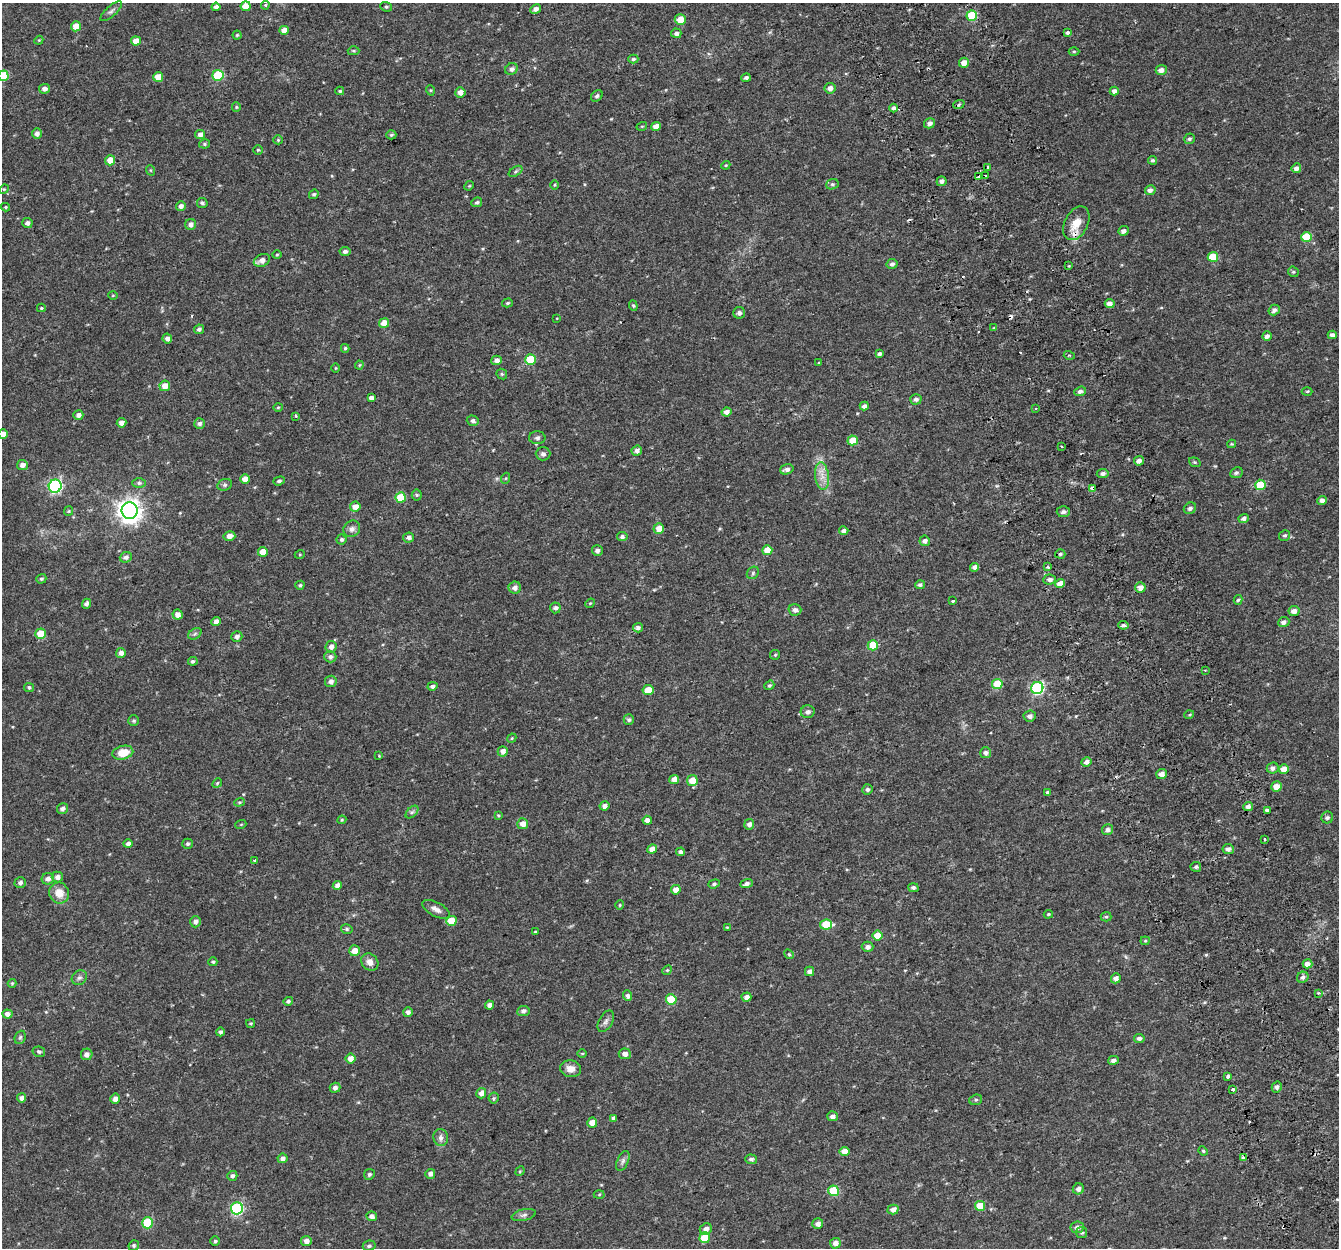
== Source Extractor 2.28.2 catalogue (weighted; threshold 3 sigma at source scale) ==
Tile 6 of 4 x 4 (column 2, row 2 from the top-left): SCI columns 1392-2728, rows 2575-3820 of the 5459 x 5201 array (HDU 1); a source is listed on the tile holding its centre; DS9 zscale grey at full resolution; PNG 1341 x 1250 px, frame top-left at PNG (2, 3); each listed source drawn as its Kron ellipse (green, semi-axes under 4 px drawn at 4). Shown black and unused: <1% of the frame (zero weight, under 2 of 3 exposures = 3% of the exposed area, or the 3 px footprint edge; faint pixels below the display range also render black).
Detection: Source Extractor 2.28.2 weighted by HDU 2 'WHT'; one run over the whole footprint, this tile lists its part. Background 0.0422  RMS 0.0052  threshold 0.0233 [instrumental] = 3 sigma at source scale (4.5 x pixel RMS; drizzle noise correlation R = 1.50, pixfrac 1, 0.0396/0.0396 arcsec/px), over >= 5 px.
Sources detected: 345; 8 cosmic-ray / hot-pixel residue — neither listed nor drawn; the other 337 listed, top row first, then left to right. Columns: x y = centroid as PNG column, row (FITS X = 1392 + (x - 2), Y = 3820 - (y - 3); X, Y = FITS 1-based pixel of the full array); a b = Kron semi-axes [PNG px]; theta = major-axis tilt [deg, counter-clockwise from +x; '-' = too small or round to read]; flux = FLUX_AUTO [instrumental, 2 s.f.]
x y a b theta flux
265 5 4 4 - 0.54
246 6 5 5 - 6.8
216 7 4 4 - 1.8
386 7 6 4 -20 0.76
536 9 5 4 - 1.9
111 11 13 5 42 1.6
972 16 5 5 - 25
680 20 5 5 - 6.9
76 26 5 5 - 5.2
284 30 4 4 - 4.2
676 33 5 5 - 1.7
1067 33 4 3 - 2.2
237 35 4 4 - 0.68
39 40 4 3 - 0.46
136 41 5 4 - 5.4
353 51 6 4 -2 0.74
1074 51 5 3 - 0.59
633 59 5 4 - 0.78
964 63 5 4 - 4.1
511 69 7 5 28 1.8
1161 70 5 5 - 3.3
218 75 5 5 - 28
3 76 5 5 - 18
158 77 5 5 - 5.6
746 78 5 4 - 1.3
830 88 5 5 - 2.5
44 89 5 5 - 2.1
430 90 5 3 - 0.55
340 91 4 3 - 0.72
1114 91 4 4 - 2.3
460 92 5 5 - 3.4
597 96 6 5 - 1
959 104 6 3 21 0.75
236 107 5 4 - 0.62
893 108 4 4 - 1.5
930 123 6 5 - 2
642 126 5 3 - 0.5
656 126 5 4 - 3.8
37 133 5 5 - 2.2
200 134 5 4 - 2.1
391 135 5 4 - 0.78
1189 139 6 5 - 1.1
278 140 5 4 - 0.58
204 144 5 4 - 0.83
258 150 5 5 - 0.69
110 160 5 5 - 5.9
1153 160 4 4 - 0.97
726 165 4 3 - 0.48
987 167 3 2 - 0.69
1296 168 5 4 - 2.3
150 170 5 3 - 0.49
516 171 7 4 32 0.96
986 176 3 2 - 0.59
979 177 3 3 - 2.2
942 181 5 4 - 1.9
832 184 6 5 - 1
555 185 5 3 - 0.48
469 186 5 4 - 0.52
4 189 5 4 - 0.52
1150 190 5 5 - 2.1
314 194 5 4 - 0.87
477 202 5 4 - 0.99
202 203 5 5 - 1.1
181 206 5 5 - 2.1
6 207 4 4 - 0.59
27 223 5 5 - 1.9
1076 223 18 11 63 8.3
191 224 5 5 - 2.2
1123 231 5 4 - 1.8
1306 237 5 5 - 12
345 251 5 4 - 1.5
277 255 4 4 - 0.59
1213 257 5 5 - 8.7
262 260 8 6 26 3.1
892 264 5 5 - 1.6
1069 266 3 3 - 0.47
1293 272 5 5 - 0.75
113 296 5 3 - 0.46
507 303 5 4 - 0.78
1110 304 5 4 - 2.6
633 306 5 4 - 0.73
41 308 4 4 - 0.6
1274 310 6 5 - 1.9
739 313 6 6 - 1.7
557 318 4 2 - 0.32
384 323 5 5 - 5
994 328 4 2 - 0.36
199 329 5 4 - 1.5
1332 335 4 4 - 1.9
1267 336 5 4 - 1.8
167 339 5 4 - 1.9
345 348 4 3 - 0.68
879 354 4 4 - 1.3
1069 355 5 3 - 0.55
530 359 5 5 - 17
497 360 5 5 - 2.4
819 363 3 3 - 0.55
359 365 4 4 - 0.5
335 368 4 3 - 0.4
502 374 6 5 - 0.74
165 386 5 5 - 4.7
1080 391 6 4 18 1.5
1307 391 5 3 - 0.53
371 398 4 4 - 2
916 399 6 5 - 1.6
864 406 4 4 - 2
278 407 5 3 - 0.49
1036 408 3 2 - 0.53
727 412 5 4 - 2.6
78 415 5 4 - 2
296 416 3 3 - 2.9
473 421 6 5 - 1.5
121 423 5 4 - 2.5
199 423 5 5 - 1.3
3 434 5 4 - 4.8
537 438 8 6 -2 1.4
853 440 5 5 - 9.6
1232 444 4 4 - 0.54
1061 446 3 2 - 0.63
637 451 5 5 - 1.9
543 454 7 6 - 1.6
1139 461 5 4 - 2.3
1195 462 6 4 -21 0.66
22 465 5 5 - 2.5
787 469 7 5 17 2
1103 473 6 4 8 1.8
1236 473 6 5 - 1.2
822 476 14 7 -83 4.3
506 478 5 3 - 0.54
245 479 5 4 - 4.2
279 481 6 4 18 0.97
139 483 7 5 0 1.2
225 485 7 5 21 1
1260 485 5 5 - 16
55 486 6 6 - 92
1092 488 4 3 - 5.4
417 495 5 5 - 0.76
401 497 5 5 - 15
1322 501 5 4 - 2.2
355 507 5 5 - 4.3
1190 508 6 5 - 1.5
69 511 5 4 - 0.57
130 511 8 8 - 410
1063 512 6 5 - 1.7
1244 518 5 4 - 1.4
659 528 5 5 - 5.3
352 529 9 7 41 2.1
844 531 4 4 - 2.2
1285 535 6 5 - 0.97
229 536 6 4 14 3.4
409 537 5 5 - 1.8
622 537 5 4 - 1.6
342 539 5 5 - 1.2
925 541 5 5 - 1.8
767 550 5 5 - 6.3
597 551 5 5 - 1.8
263 552 5 5 - 7.2
300 554 5 3 - 0.49
1060 554 5 4 - 0.92
126 557 6 5 - 1.8
975 567 4 4 - 2.3
1047 567 3 3 - 1.6
753 573 7 5 49 1
41 579 5 4 - 0.88
1049 580 6 5 - 1.6
1060 584 5 4 - 4.9
300 585 4 4 - 0.8
920 585 5 4 - 1.2
1140 587 5 5 - 3.8
515 588 6 6 - 2.3
1238 600 5 4 - 0.71
953 601 3 3 - 2.4
590 603 5 4 - 0.54
86 604 5 4 - 1.4
555 608 5 5 - 1.3
795 610 6 5 - 2.2
1294 611 5 5 - 3.2
178 615 5 5 - 3.7
216 622 4 4 - 2.7
1284 622 6 5 - 1.8
1123 625 5 4 - 1.1
638 628 5 4 - 1.9
41 634 5 5 - 9.3
195 634 7 5 32 1.1
237 636 5 5 - 1.9
873 645 5 5 - 15
331 647 6 5 - 2.3
121 653 5 5 - 2.2
775 655 5 5 - 0.63
330 657 6 5 - 1.5
193 661 5 4 - 1
1205 670 3 2 - 0.43
331 681 6 5 - 2.3
997 684 5 5 - 16
769 685 5 4 - 0.81
432 686 5 4 - 1.7
29 687 5 4 - 1
1037 688 6 6 - 70
648 690 5 5 - 9.1
808 712 7 6 - 1.9
1189 715 5 3 - 0.49
1030 716 6 5 - 1.8
629 720 5 5 - 1
134 721 5 5 - 0.91
512 738 5 3 - 0.54
503 751 5 5 - 2.5
123 753 10 6 14 9.3
986 753 5 5 - 1.7
379 756 4 3 - 0.39
1086 762 5 4 - 2.4
1273 768 6 5 - 2
1284 769 5 5 - 5.2
1162 774 5 5 - 2.7
674 779 5 4 - 3.9
692 781 5 5 - 7.8
217 783 5 4 - 0.6
1276 787 5 5 - 4.8
867 789 5 5 - 1.2
1047 792 3 3 - 6.9
239 802 5 4 - 0.65
604 806 5 4 - 2.5
1248 807 5 4 - 2.2
62 809 6 5 - 1.9
1267 810 4 3 - 1.1
412 812 7 4 44 1.1
498 815 4 3 - 0.52
1327 818 6 6 - 1.2
342 820 4 4 - 0.5
647 820 4 4 - 2.2
241 824 5 3 - 0.46
523 824 5 5 - 3.6
749 824 5 5 - 2
1108 830 5 5 - 1.7
1265 839 3 3 - 1.8
128 844 4 4 - 1.8
188 844 5 5 - 0.99
652 849 5 4 - 3.4
1228 849 6 5 - 1.9
680 852 4 4 - 1.6
255 860 3 2 - 0.81
1196 867 5 5 - 0.95
57 877 6 5 - 2.3
48 879 6 6 - 2.4
20 882 6 5 - 1.4
714 884 6 4 19 1
746 884 6 4 20 1.7
337 885 5 4 - 2.3
913 888 5 4 - 1.3
676 890 5 4 - 4
59 893 11 9 -64 6.3
620 905 4 4 - 0.53
436 909 15 7 -28 2.7
1048 914 5 3 - 0.58
1106 917 5 5 - 0.79
451 921 5 5 - 8
195 922 6 5 - 1.8
826 925 6 5 - 16
727 927 4 3 - 0.43
347 929 6 4 -14 0.88
535 932 3 3 - 0.44
877 936 5 5 - 9.5
1145 941 4 4 - 0.62
868 947 6 5 - 2
354 951 5 5 - 4.9
789 954 5 4 - 0.75
213 962 4 4 - 0.75
370 962 9 7 -45 3.4
1307 964 5 4 - 3.3
667 970 5 4 - 0.58
809 971 5 4 - 2
1303 977 6 5 - 1.3
79 978 8 7 - 1.6
1116 978 5 5 - 2.6
12 983 4 4 - 0.57
1318 993 4 4 - 0.58
628 996 5 4 - 1.5
746 997 5 4 - 2.3
671 999 5 5 - 18
288 1001 5 4 - 1
489 1005 4 4 - 2.1
523 1011 6 5 - 1.6
408 1012 5 4 - 1.7
7 1014 5 4 - 2.5
606 1021 12 6 60 1.8
251 1023 4 3 - 0.58
220 1032 4 4 - 1.2
20 1037 7 5 68 1.1
1139 1039 5 4 - 1.8
39 1052 6 5 - 1.1
582 1053 5 3 - 0.52
87 1054 6 5 - 2.3
625 1054 6 5 - 2.5
351 1058 5 5 - 3.6
1113 1060 5 4 - 1.6
571 1069 10 8 -11 3.9
1228 1076 4 3 - 7
1277 1087 5 4 - 1.3
335 1088 5 5 - 1.8
1233 1089 3 3 - 3.5
481 1093 5 5 - 2.7
22 1098 4 4 - 2
494 1098 5 5 - 0.82
115 1099 5 4 - 2.4
976 1100 6 5 - 0.94
832 1116 5 5 - 2
614 1118 4 4 - 1.6
592 1123 5 5 - 4.3
441 1138 8 7 - 2.2
845 1151 5 4 - 5.6
1203 1151 5 4 - 0.69
283 1158 5 4 - 2
1243 1158 3 3 - 3.9
751 1159 6 4 -5 1.3
623 1161 10 5 66 1.8
520 1171 5 4 - 0.59
369 1174 5 5 - 0.98
430 1174 5 4 - 1.9
232 1176 5 5 - 1.4
1078 1189 6 5 - 2.2
833 1191 5 5 - 23
599 1194 5 3 - 0.52
980 1206 5 5 - 9.6
237 1208 6 6 - 62
893 1209 5 5 - 2.8
524 1215 12 5 13 1.8
372 1216 5 5 - 2.1
147 1223 5 5 - 27
818 1224 5 5 - 2.3
1077 1227 7 5 6 2.1
706 1229 6 5 - 2.6
1082 1233 5 5 - 0.93
705 1238 5 5 - 12
215 1241 5 4 - 0.92
306 1241 5 5 - 3
835 1243 5 5 - 2.8
134 1245 5 5 - 0.88
369 1246 6 5 - 1.2
Overlapping masked pixels (flux is a lower limit): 2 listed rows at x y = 1076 223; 1092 488
Isophote crosses this tile's border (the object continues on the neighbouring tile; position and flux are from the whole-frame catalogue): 2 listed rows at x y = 3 76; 3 434